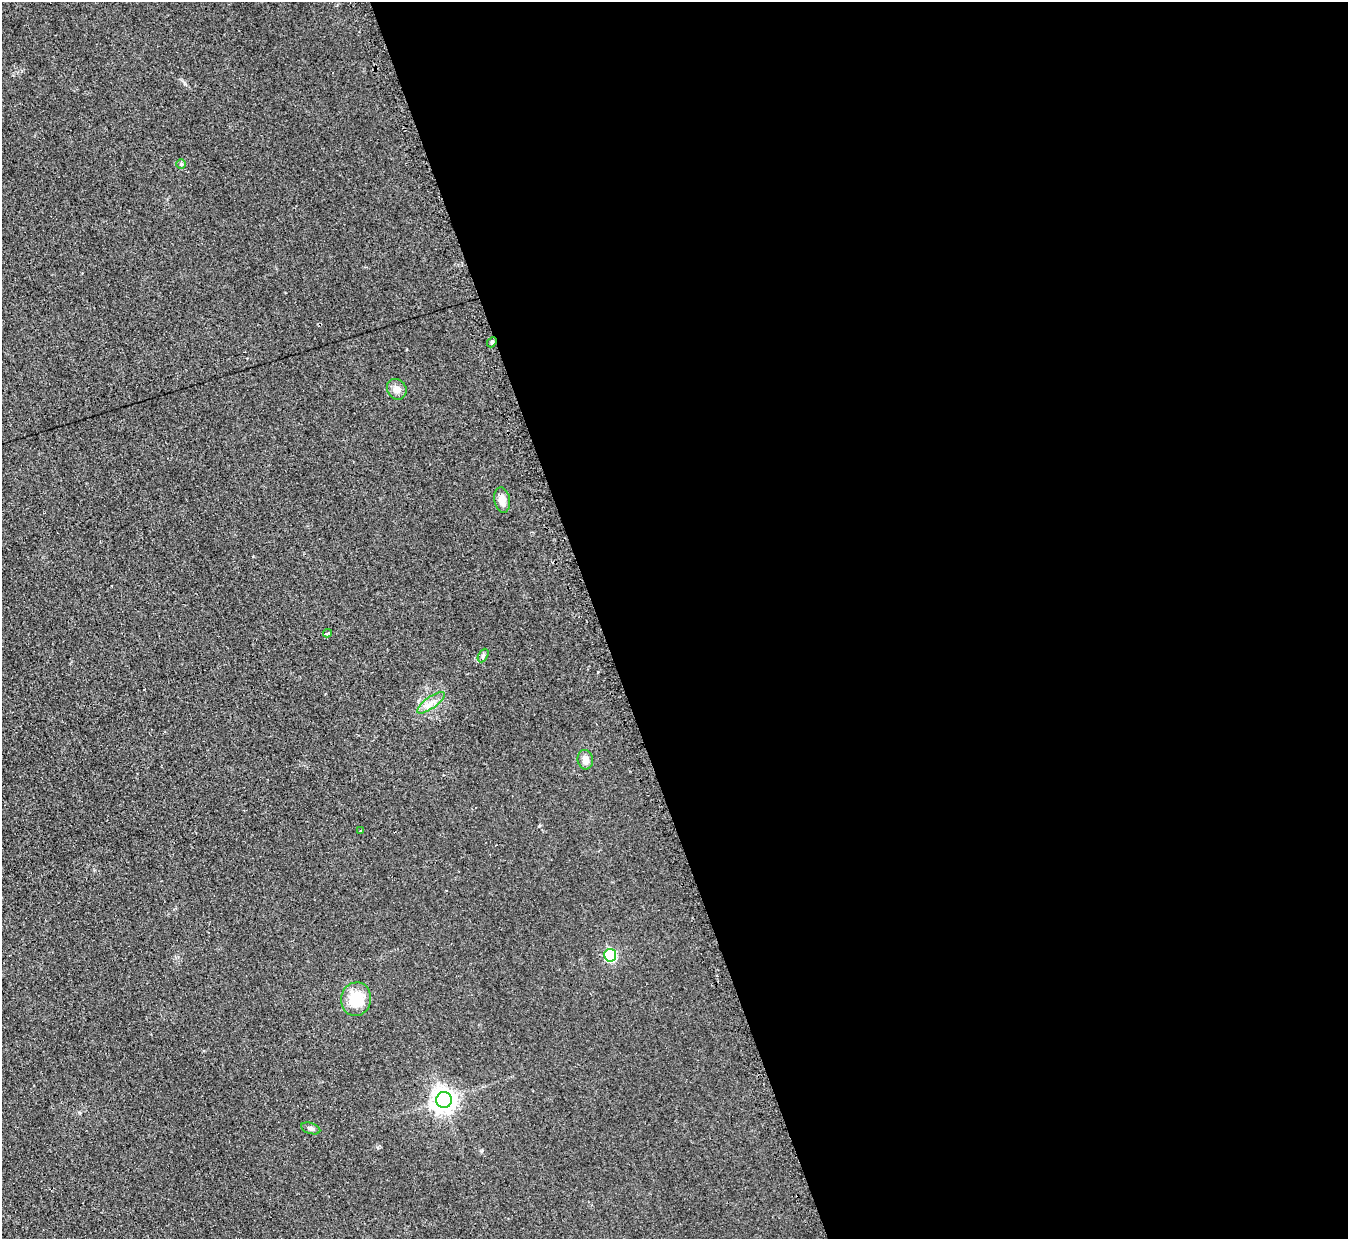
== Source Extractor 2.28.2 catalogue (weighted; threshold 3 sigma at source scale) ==
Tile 8 of 4 x 4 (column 4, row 2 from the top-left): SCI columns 4060-5405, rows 2754-3990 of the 5413 x 5375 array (HDU 1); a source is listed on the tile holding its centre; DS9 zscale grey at full resolution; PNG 1350 x 1241 px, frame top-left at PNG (2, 2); each listed source drawn as its Kron ellipse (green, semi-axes under 4 px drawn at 4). Shown black and unused: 56% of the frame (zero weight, under 2 of 3 exposures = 2% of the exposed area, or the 3 px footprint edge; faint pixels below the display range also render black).
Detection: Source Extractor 2.28.2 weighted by HDU 2 'WHT'; one run over the whole footprint, this tile lists its part. Background 0.0957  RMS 0.011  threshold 0.0514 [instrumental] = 3 sigma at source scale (4.5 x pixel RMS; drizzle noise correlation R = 1.50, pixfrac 1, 0.05/0.05 arcsec/px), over >= 5 px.
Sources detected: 16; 3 cosmic-ray / hot-pixel residue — neither listed nor drawn; the other 13 listed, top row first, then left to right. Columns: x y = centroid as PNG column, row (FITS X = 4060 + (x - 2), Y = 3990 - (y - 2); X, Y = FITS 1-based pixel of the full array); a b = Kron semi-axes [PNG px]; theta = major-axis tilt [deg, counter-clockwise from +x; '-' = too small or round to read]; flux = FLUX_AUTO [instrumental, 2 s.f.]
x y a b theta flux
181 164 5 5 - 1.5
492 342 6 4 47 1.8
397 389 11 9 -55 7.5
502 500 13 7 -82 9.7
327 633 4 2 - 4.1
483 656 7 4 63 2.1
431 703 16 6 36 8.2
585 760 10 7 -82 8.6
361 831 3 3 - 3.8
610 955 6 6 - 130
356 999 17 15 77 35
444 1100 8 7 - 930
311 1128 10 5 -18 3.2
Overlapping masked pixels (flux is a lower limit): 1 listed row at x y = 492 342